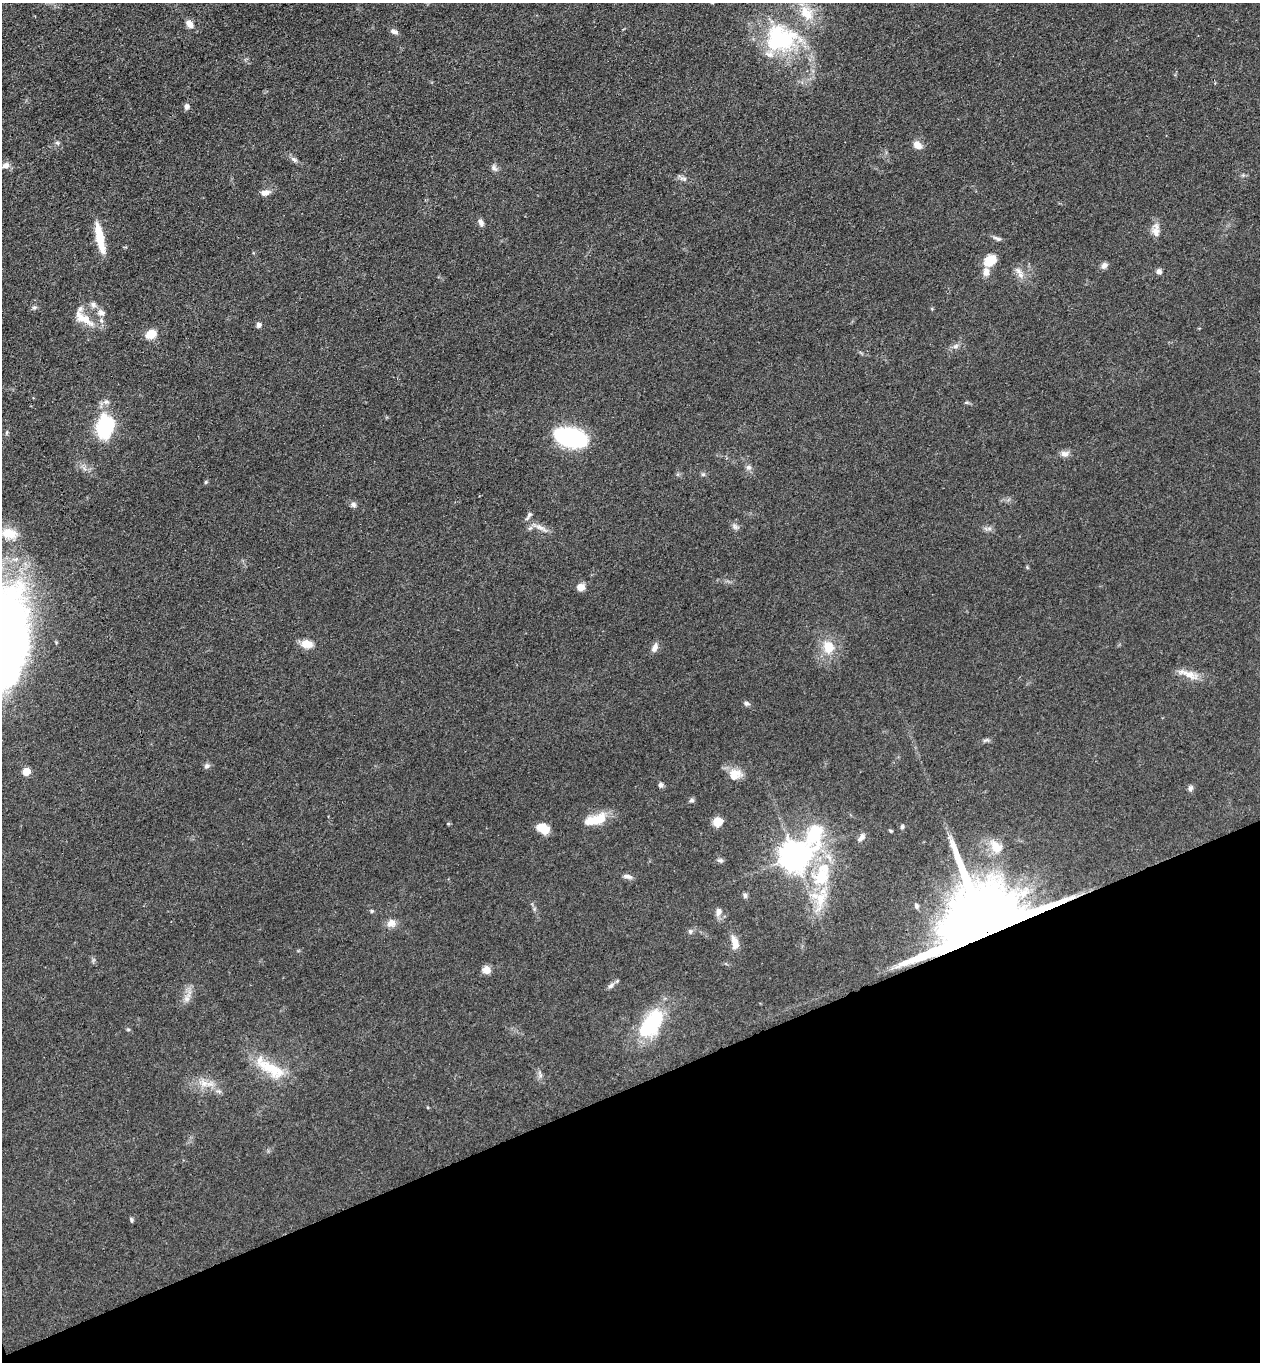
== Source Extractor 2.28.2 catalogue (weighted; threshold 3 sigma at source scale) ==
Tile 14 of 4 x 4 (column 2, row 4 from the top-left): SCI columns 1559-2816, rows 56-1415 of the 5504 x 5548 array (HDU 1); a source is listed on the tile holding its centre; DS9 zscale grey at full resolution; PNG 1262 x 1364 px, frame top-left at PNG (2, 3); no overlay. Shown black and unused: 20% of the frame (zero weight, under 3 of 4 exposures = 5% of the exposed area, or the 3 px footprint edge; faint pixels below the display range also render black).
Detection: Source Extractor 2.28.2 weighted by HDU 2 'WHT'; one run over the whole footprint, this tile lists its part. Background 0.0705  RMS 0.0058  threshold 0.0259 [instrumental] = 3 sigma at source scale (4.5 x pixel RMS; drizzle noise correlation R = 1.50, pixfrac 1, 0.05/0.05 arcsec/px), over >= 5 px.
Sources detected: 90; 1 inside a brighter object's white glare — not listed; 8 inside a brighter listed object's ellipse — not listed separately; the other 81 listed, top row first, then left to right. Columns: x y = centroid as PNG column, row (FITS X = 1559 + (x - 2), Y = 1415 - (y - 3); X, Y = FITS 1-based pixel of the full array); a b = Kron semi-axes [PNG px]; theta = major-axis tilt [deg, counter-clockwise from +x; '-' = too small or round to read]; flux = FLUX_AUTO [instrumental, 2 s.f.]
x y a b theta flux
190 24 11 7 -51 4
394 32 10 6 -26 2.2
780 40 51 34 19 64
186 106 7 6 - 2.2
57 143 6 5 - 1.1
917 145 10 8 -36 4.7
294 160 10 5 -32 1.9
5 165 10 7 21 3
494 168 11 6 -50 2
683 179 11 5 -10 2.1
265 193 12 7 11 3.4
481 223 8 6 -71 2.3
1156 231 18 9 87 5
997 238 12 5 -22 1.7
100 239 31 9 -78 14
990 260 16 12 42 9.4
1104 265 8 7 - 2.4
1159 271 7 7 - 1.9
1020 275 11 7 -54 3.5
93 305 9 7 -32 2.2
34 307 7 6 - 1.2
101 313 11 9 -41 3.5
84 319 32 12 -29 10
259 325 7 6 - 1.6
151 334 12 9 28 7.3
956 346 9 6 27 2.1
106 402 9 7 -22 2.1
966 403 6 4 19 0.79
105 426 18 12 81 55
570 437 30 14 -15 82
1065 454 12 8 6 3
748 467 8 7 - 1.9
703 474 6 5 - 1
206 482 5 5 - 0.75
353 504 8 7 - 1.8
528 516 13 4 57 1.6
735 527 9 6 -49 1.8
540 528 21 6 -23 4.4
989 528 7 4 0 1.5
9 533 20 12 -6 11
581 587 7 7 - 5.2
306 644 13 9 -9 6.7
655 647 13 7 64 3.1
828 647 17 14 -73 12
1187 674 28 9 -20 7.2
746 703 7 6 - 1.5
986 740 11 4 17 1.3
206 766 8 7 - 1.6
26 772 5 5 - 11
735 774 17 14 8 8
661 785 6 5 - 1.7
1190 788 8 6 70 1.5
692 800 7 5 13 1.2
600 819 18 13 17 12
718 822 10 9 - 6.9
448 824 5 3 - 0.54
902 827 5 4 - 1.2
543 828 13 10 -28 8.7
891 831 5 3 - 0.63
861 837 12 6 46 2.4
996 847 21 14 -51 9.7
795 856 15 9 46 920
720 860 8 6 -21 1.4
628 876 13 6 -10 2.3
822 877 32 29 83 36
745 895 8 6 -86 1.3
916 906 8 6 -74 1.5
372 911 5 5 - 0.71
719 912 10 7 77 2.8
391 923 12 10 16 4.4
985 928 22 21 - 12000
690 931 7 5 -75 1.2
735 942 18 8 -77 5.7
486 970 8 8 - 4.6
611 985 11 6 37 2.1
187 998 14 7 60 4
652 1024 40 20 55 39
128 1029 6 4 -1 0.69
272 1068 37 20 -24 21
210 1084 14 7 0 4.9
131 1219 6 4 -74 0.92
Overlapping masked pixels (flux is a lower limit): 1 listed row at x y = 985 928